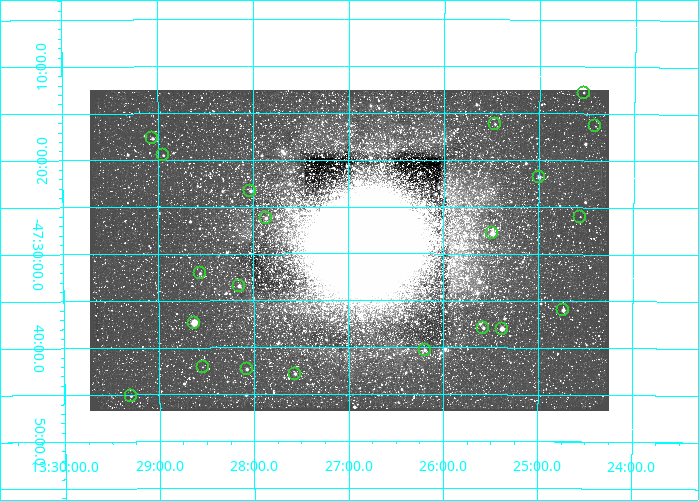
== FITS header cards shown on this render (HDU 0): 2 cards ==
NAXIS1  =                  519 / Axis length
NAXIS2  =                  321 / Axis length

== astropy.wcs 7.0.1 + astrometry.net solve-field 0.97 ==
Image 519 x 321 px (HDU 0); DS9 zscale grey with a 90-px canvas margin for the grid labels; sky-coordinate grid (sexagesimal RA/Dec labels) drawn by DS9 from the SOLVED WCS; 21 Tycho-2 reference stars matched to detected sources circled (green)
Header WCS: RA---TAN/DEC--TAN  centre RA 13:27:00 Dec -47:30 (201.75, -47.49 deg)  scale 6.4 arcsec/px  FOV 55.4' x 34.2'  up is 0 deg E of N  parity normal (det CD < 0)
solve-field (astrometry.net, Tycho-2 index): VERIFIED the header's WCS against the Tycho-2 star catalogue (verified at 3 index scales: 5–15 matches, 0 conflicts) and refined it, rather than solving blind
Solved WCS: RA---TAN-SIP/DEC--TAN-SIP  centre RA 13:27:00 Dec -47:30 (201.75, -47.49 deg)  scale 6.4 arcsec/px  FOV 55.4' x 34.2'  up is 0 deg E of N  parity normal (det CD < 0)
The solver's refit moves the header's centre by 0.7 arcsec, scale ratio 1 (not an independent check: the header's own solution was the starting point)
Tycho-2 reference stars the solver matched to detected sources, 21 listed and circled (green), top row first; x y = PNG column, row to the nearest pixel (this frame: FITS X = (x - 90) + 1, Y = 321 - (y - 90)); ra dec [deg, ICRS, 3 dp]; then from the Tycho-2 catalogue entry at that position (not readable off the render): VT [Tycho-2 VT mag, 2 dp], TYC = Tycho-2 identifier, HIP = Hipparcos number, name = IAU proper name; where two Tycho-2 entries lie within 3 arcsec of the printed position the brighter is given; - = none
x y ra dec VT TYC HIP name
584 93 201.134 -47.213 11.50 8252-4446-1 - -
495 124 201.366 -47.270 10.95 8252-263-1 - -
595 126 201.103 -47.272 11.36 8252-497-1 - -
152 138 202.264 -47.295 10.97 8252-277-1 - -
163 155 202.236 -47.325 9.67 8252-223-1 - -
539 177 201.250 -47.363 10.66 8252-149-1 - -
250 191 202.007 -47.389 9.47 8252-3215-1 - -
580 217 201.141 -47.433 10.83 8252-2528-1 - -
266 218 201.967 -47.437 10.84 8252-3407-1 - -
492 233 201.372 -47.464 10.89 8252-2753-1 - -
200 273 202.141 -47.535 11.51 8252-2151-1 - -
239 286 202.038 -47.558 9.63 8252-3628-1 - -
563 310 201.184 -47.600 9.21 8252-2169-1 - -
194 323 202.157 -47.623 10.62 8252-2377-1 - -
483 328 201.394 -47.632 9.97 8252-1837-1 - -
502 329 201.345 -47.633 8.67 8252-1826-1 65493 -
425 350 201.548 -47.672 10.52 8252-3338-1 - -
203 367 202.135 -47.701 10.76 8252-1756-1 - -
247 369 202.019 -47.705 8.80 8252-1727-1 65685 -
295 374 201.891 -47.714 10.39 8252-1657-1 - -
131 396 202.325 -47.753 11.34 8252-1957-1 - -